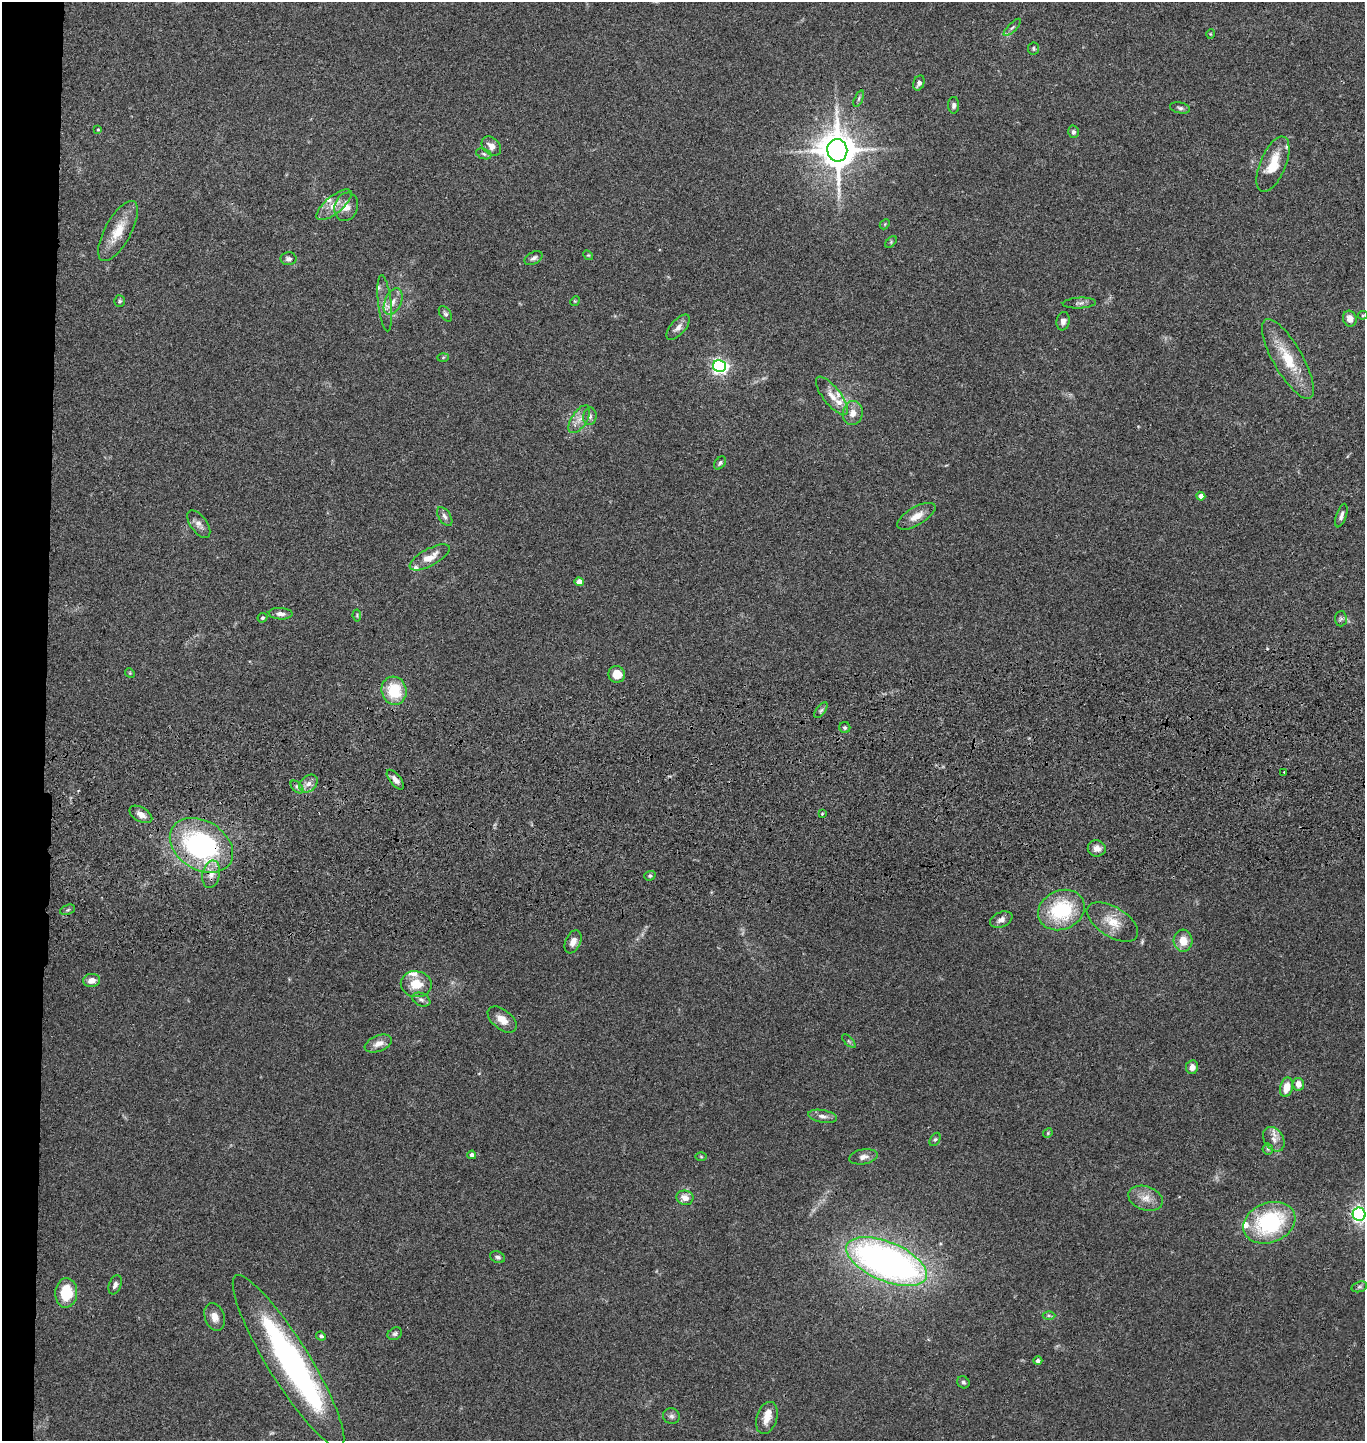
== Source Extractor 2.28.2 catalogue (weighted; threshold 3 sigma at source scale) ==
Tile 4 of 3 x 3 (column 1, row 2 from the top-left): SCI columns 144-1506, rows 1555-2993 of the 4367 x 4546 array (HDU 1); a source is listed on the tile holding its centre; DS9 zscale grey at full resolution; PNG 1367 x 1443 px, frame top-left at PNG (2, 2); each listed source drawn as its Kron ellipse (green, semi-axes under 4 px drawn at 4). Shown black and unused: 3% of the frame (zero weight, under 3 of 4 exposures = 6% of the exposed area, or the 3 px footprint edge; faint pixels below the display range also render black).
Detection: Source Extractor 2.28.2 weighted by HDU 2 'WHT'; one run over the whole footprint, this tile lists its part. Background 0.0845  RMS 0.0061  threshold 0.0274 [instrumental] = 3 sigma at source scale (4.5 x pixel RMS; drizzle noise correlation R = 1.50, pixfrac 1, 0.05/0.05 arcsec/px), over >= 5 px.
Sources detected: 116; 1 inside a brighter object's white glare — neither listed nor drawn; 9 inside a brighter listed object's ellipse — not listed separately; the other 106 listed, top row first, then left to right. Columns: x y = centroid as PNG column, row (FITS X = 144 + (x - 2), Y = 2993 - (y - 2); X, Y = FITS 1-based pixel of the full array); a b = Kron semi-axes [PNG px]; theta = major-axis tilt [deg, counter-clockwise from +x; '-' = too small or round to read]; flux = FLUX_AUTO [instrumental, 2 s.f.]
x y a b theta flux
1012 27 11 3 45 1.4
1210 34 5 3 - 0.51
1034 48 6 5 - 0.98
919 83 8 5 68 2.6
859 98 9 4 69 1.3
954 105 8 5 90 1.8
1180 108 10 5 -11 1.5
98 130 3 3 - 0.61
1073 132 6 5 - 1.6
491 146 11 8 -43 4.3
837 150 11 10 - 1800
484 154 8 5 -20 1.2
1273 164 29 13 67 16
334 205 21 8 39 7.2
346 207 14 11 71 6.4
885 224 6 4 47 0.7
118 231 33 13 61 14
891 242 7 4 47 0.89
588 255 5 4 - 0.67
534 258 10 6 29 2
288 259 8 6 -1 1.9
119 301 5 5 - 1
393 301 14 8 66 4.8
575 301 5 4 - 0.62
385 303 28 6 -84 5.5
1079 303 16 5 3 2.2
445 314 9 5 -54 1.4
1363 315 5 4 - 0.68
1350 319 8 6 -73 4.6
1063 321 9 6 82 2.5
678 327 15 7 48 3.6
443 357 6 4 2 0.72
1288 359 45 14 -60 22
719 366 6 6 - 190
832 396 23 8 -52 6.7
853 413 12 10 80 4.9
590 416 9 6 81 1.9
579 419 16 8 57 4.8
720 463 7 5 49 1.4
1201 496 4 4 - 3.5
445 516 11 6 -57 2.2
916 516 21 9 30 6.6
1341 516 12 5 71 2.2
199 524 16 8 -54 3.5
430 557 22 8 28 7.7
579 582 4 4 - 5.9
281 614 12 5 -3 2.9
357 616 6 4 -82 0.71
262 618 5 4 - 1
1341 619 8 6 88 1.4
130 673 5 4 - 0.67
617 674 8 8 - 8.6
394 691 14 12 -74 21
821 710 9 4 54 1.5
845 728 5 5 - 1.3
1284 772 2 2 - 0.49
395 780 12 5 -52 3
309 784 10 7 43 3.6
297 787 7 4 -45 1.4
141 814 12 7 -30 4.2
822 814 4 3 - 0.66
201 845 34 24 -32 120
1097 848 9 8 - 3.4
211 874 14 8 79 5.5
650 876 6 4 19 1.1
68 910 8 4 20 1.1
1061 910 24 19 24 42
1001 920 12 7 24 3.3
1112 922 29 14 -32 12
1183 941 11 9 -86 8.6
573 942 12 7 66 4.3
92 980 8 6 10 4.4
416 984 15 13 -8 11
421 1000 9 6 -22 2.1
502 1019 17 9 -39 6.5
849 1041 8 3 -45 0.9
378 1044 14 8 22 5
1192 1067 7 6 - 3.7
1298 1084 6 5 - 4.5
1286 1087 10 6 76 9
822 1116 14 6 -9 3.2
1048 1133 5 4 - 0.71
935 1139 7 5 61 1.1
1274 1139 13 9 -57 4.7
1268 1149 6 5 - 0.98
472 1155 4 4 - 2.6
701 1157 6 4 -2 0.76
864 1157 14 7 10 3.5
685 1198 8 7 - 5.2
1146 1198 18 12 -18 7.3
1359 1214 6 6 - 150
1269 1223 27 20 21 59
498 1257 8 5 -21 1.5
887 1262 43 19 -23 310
115 1285 10 6 69 2.3
1359 1287 8 5 17 1.3
66 1293 15 11 87 19
1049 1315 6 4 -1 1
215 1317 14 9 -71 5.3
395 1334 8 5 28 1.4
321 1336 5 4 - 1.3
288 1361 100 21 -58 170
1038 1361 4 4 - 1.9
963 1382 6 5 - 1.3
671 1416 8 8 - 2
767 1418 16 10 72 6.6
Overlapping masked pixels (flux is a lower limit): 1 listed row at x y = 201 845
Isophote crosses this tile's border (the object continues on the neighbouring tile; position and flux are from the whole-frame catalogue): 1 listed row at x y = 1359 1214